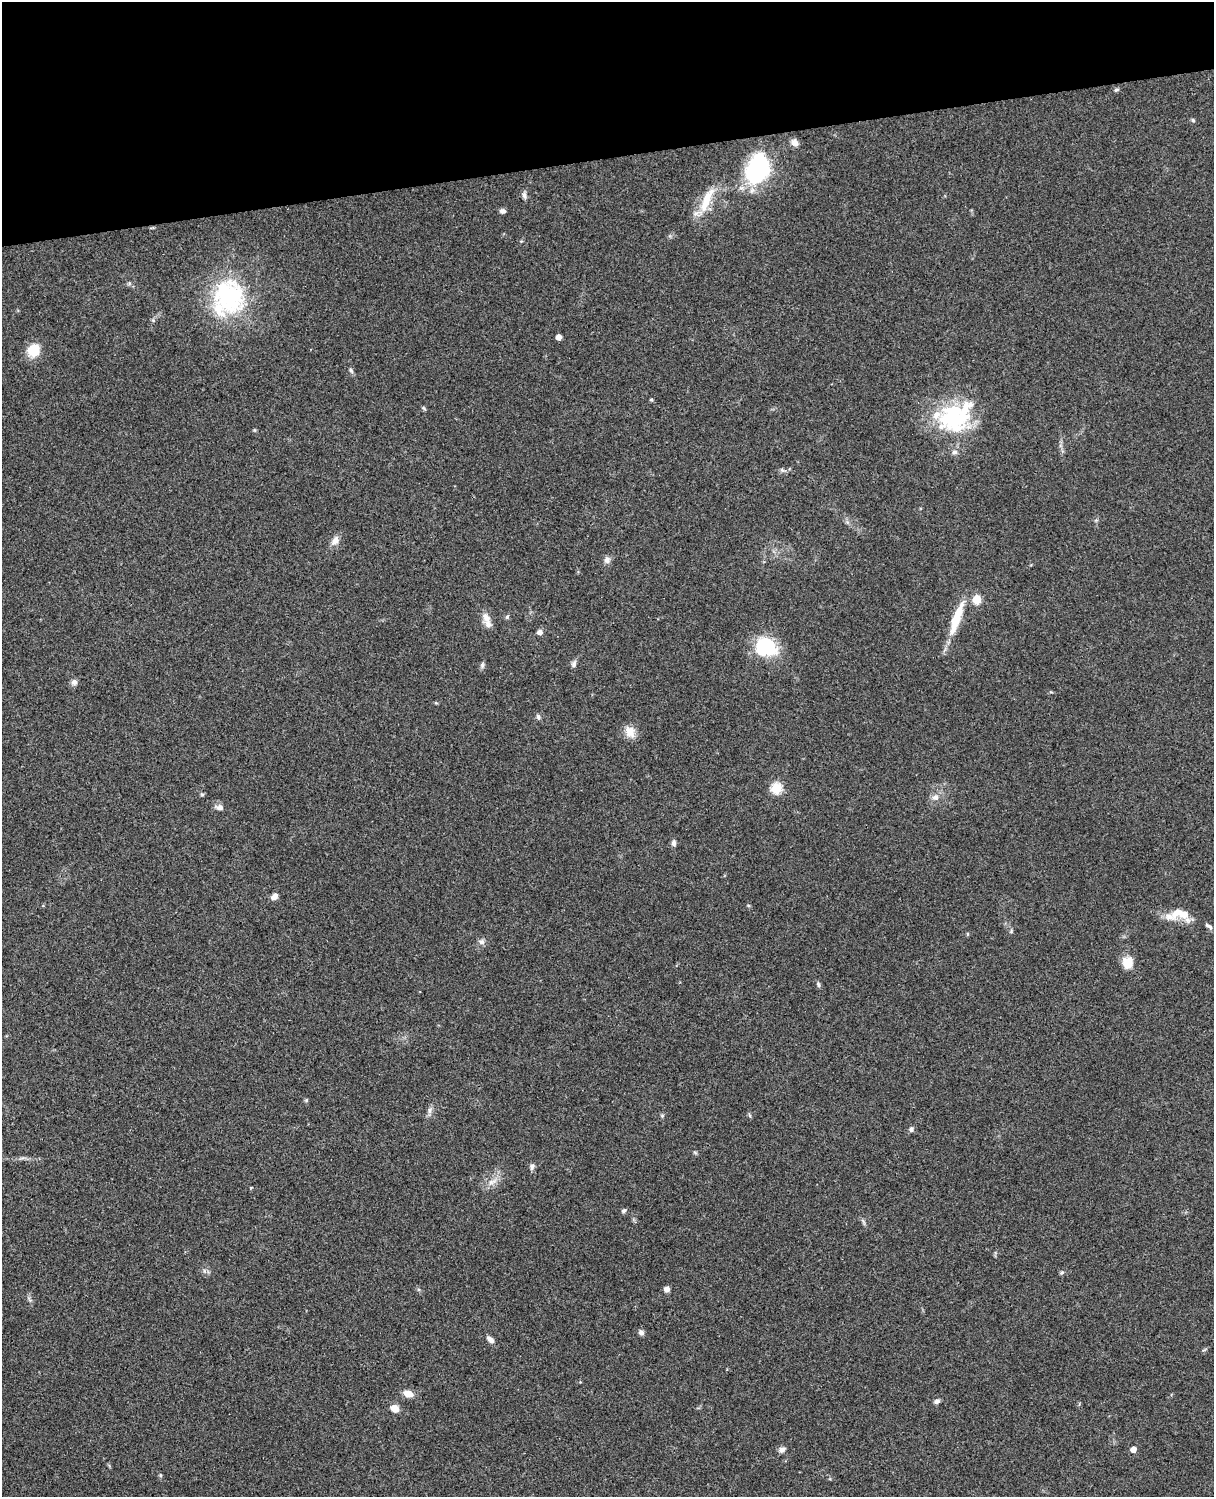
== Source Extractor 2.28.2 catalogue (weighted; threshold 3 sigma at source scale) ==
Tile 3 of 4 x 3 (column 3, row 1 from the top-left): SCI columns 2545-3756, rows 3269-4763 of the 5087 x 4928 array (HDU 1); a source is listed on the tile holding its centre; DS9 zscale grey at full resolution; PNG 1216 x 1499 px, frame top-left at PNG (2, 2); no overlay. Shown black and unused: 10% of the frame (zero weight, under 3 of 4 exposures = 6% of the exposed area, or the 3 px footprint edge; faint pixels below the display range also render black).
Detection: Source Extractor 2.28.2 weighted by HDU 2 'WHT'; one run over the whole footprint, this tile lists its part. Background 0.0981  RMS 0.0063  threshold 0.0282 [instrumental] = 3 sigma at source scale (4.5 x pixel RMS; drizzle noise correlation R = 1.50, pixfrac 1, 0.05/0.05 arcsec/px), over >= 5 px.
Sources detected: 61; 4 inside a brighter listed object's ellipse — not listed separately; the other 57 listed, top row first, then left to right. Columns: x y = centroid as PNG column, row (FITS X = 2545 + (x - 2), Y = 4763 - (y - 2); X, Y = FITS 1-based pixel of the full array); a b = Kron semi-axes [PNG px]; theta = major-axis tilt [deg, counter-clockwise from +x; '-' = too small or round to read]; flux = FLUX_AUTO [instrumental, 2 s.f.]
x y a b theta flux
1116 90 7 4 29 0.99
1193 120 5 4 - 0.88
795 142 8 7 - 3.8
757 169 32 23 69 61
524 195 10 5 -79 1.7
707 200 41 11 66 16
503 211 7 5 -1 1.8
228 297 47 41 -69 67
558 337 4 4 - 4.9
34 350 14 12 48 14
351 370 8 5 -63 1.2
651 400 4 4 - 0.87
424 408 6 3 -21 0.81
955 417 46 33 35 62
254 430 5 3 - 0.62
335 541 14 8 62 4
607 560 9 8 - 2.5
977 599 5 5 - 24
507 617 6 5 - 0.95
486 618 15 10 -62 5.6
956 618 48 10 71 18
540 632 5 5 - 2.7
766 647 25 20 -22 33
574 664 9 6 80 1.9
482 665 8 5 -88 1.5
74 682 8 8 - 2.2
538 717 8 5 -74 1.3
630 732 15 12 -64 6.5
776 788 5 5 - 43
202 794 6 4 0 0.78
935 797 10 8 28 3.4
219 807 11 6 -10 2.8
674 843 8 6 88 1.7
274 896 9 6 44 3.1
1185 914 20 12 -58 7.4
1169 916 22 9 -4 6.7
1209 926 11 4 -30 1.5
481 942 9 7 -23 2
1128 962 15 13 86 8
818 984 8 4 -76 1.1
306 1100 5 4 - 0.82
430 1110 8 7 - 2.3
662 1116 5 5 - 0.88
911 1129 7 6 - 1.6
532 1166 9 6 68 1.9
492 1182 15 6 24 4.2
624 1211 7 5 43 1.2
1062 1273 6 4 21 0.89
667 1289 6 5 - 2.7
641 1332 6 5 - 2.2
490 1340 11 6 -45 2.8
408 1394 10 7 -18 6.2
937 1401 7 5 16 1.9
394 1408 9 7 -27 5.2
1133 1449 4 4 - 5.8
782 1450 9 7 19 2.3
160 1475 6 3 -71 0.75